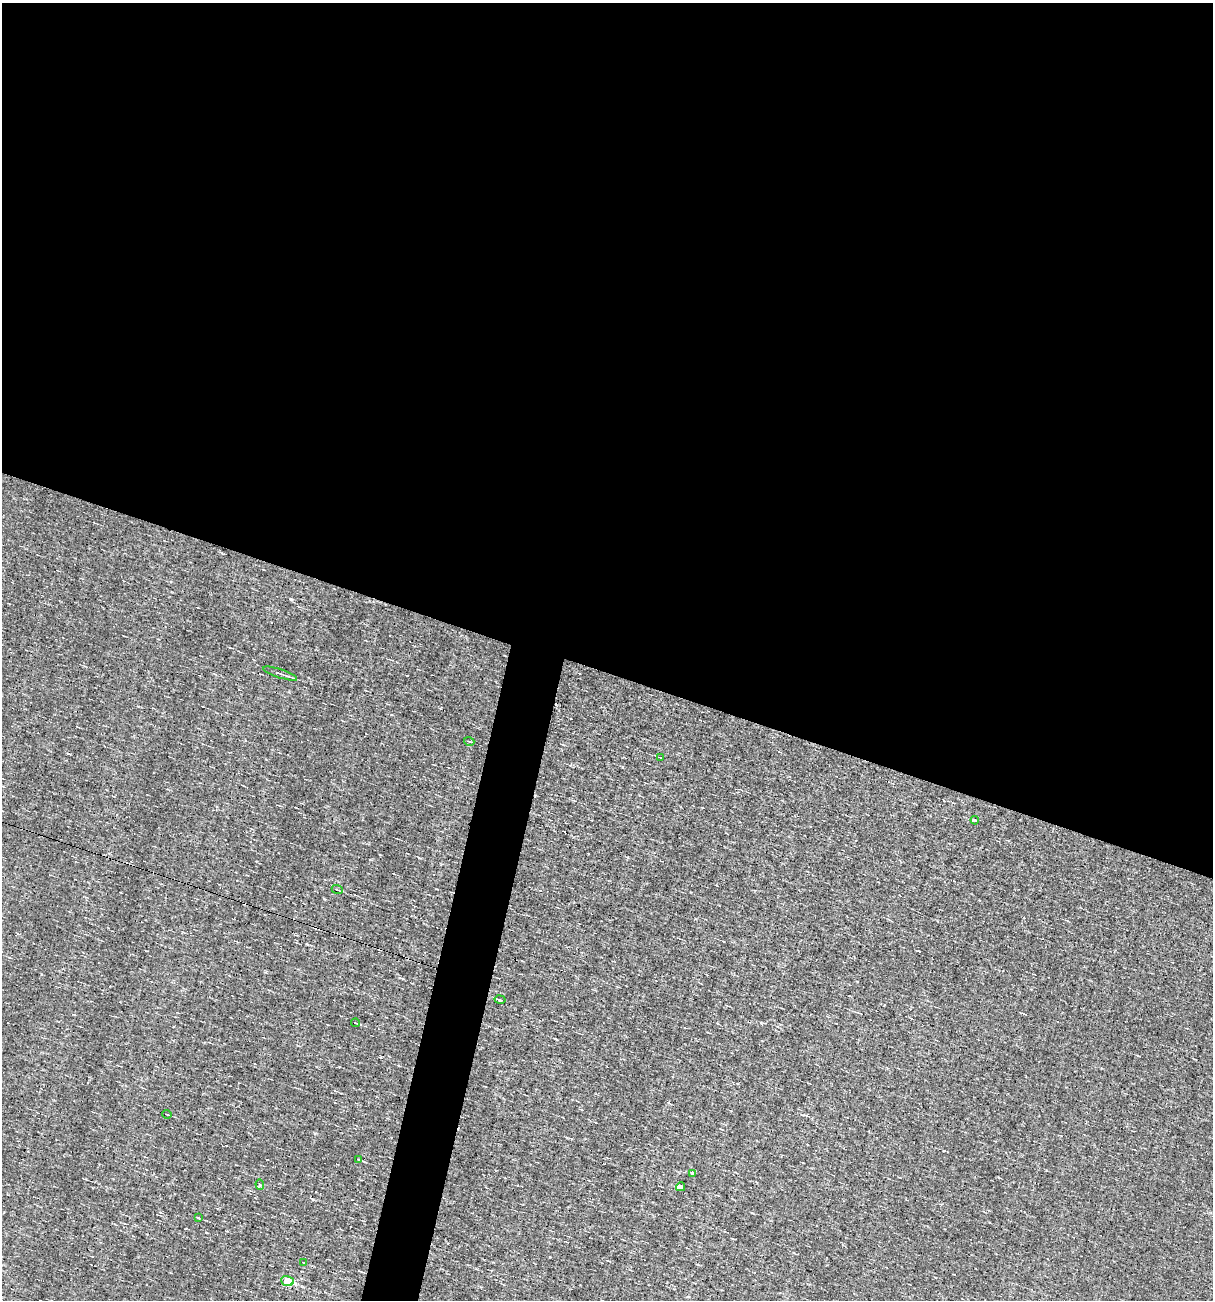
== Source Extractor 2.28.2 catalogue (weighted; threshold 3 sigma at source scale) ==
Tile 3 of 4 x 4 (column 3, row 1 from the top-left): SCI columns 2537-3747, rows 3897-5194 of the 5198 x 5194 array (HDU 1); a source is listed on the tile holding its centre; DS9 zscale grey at full resolution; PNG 1215 x 1302 px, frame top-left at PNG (2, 3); each listed source drawn as its Kron ellipse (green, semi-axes under 4 px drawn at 4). Shown black and unused: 54% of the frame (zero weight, under 3 of 4 exposures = <1% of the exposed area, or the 3 px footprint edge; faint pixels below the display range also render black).
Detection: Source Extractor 2.28.2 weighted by HDU 2 'WHT'; one run over the whole footprint, this tile lists its part. Background -0.00129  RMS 0.035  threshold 0.158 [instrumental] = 3 sigma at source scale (4.5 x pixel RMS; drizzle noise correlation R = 1.50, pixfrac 1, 0.05/0.05 arcsec/px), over >= 5 px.
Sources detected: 16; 1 cosmic-ray / hot-pixel residue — neither listed nor drawn; the other 15 listed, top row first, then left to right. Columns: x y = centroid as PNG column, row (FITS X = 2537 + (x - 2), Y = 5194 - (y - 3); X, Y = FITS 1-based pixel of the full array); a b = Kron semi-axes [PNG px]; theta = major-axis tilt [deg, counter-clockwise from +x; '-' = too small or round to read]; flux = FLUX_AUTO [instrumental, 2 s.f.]
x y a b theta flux
280 674 18 3 -19 12
469 741 5 3 - 2.9
661 758 4 2 - 2.3
975 820 4 3 - 4.6
337 890 6 2 -22 3.3
500 1000 5 3 - 4.5
355 1023 4 3 - 2.8
167 1114 5 2 - 3.5
358 1159 3 2 - 2.4
693 1173 4 3 - 16
260 1184 5 4 - 5.5
681 1187 4 4 - 14
198 1218 3 3 - 3.3
304 1263 4 2 - 2.5
287 1281 6 5 - 160
Unlisted compact peaks at least as high as the median listed source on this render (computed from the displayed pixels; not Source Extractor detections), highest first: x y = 291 599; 761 1023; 381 1057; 315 1133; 622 767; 1046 1170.